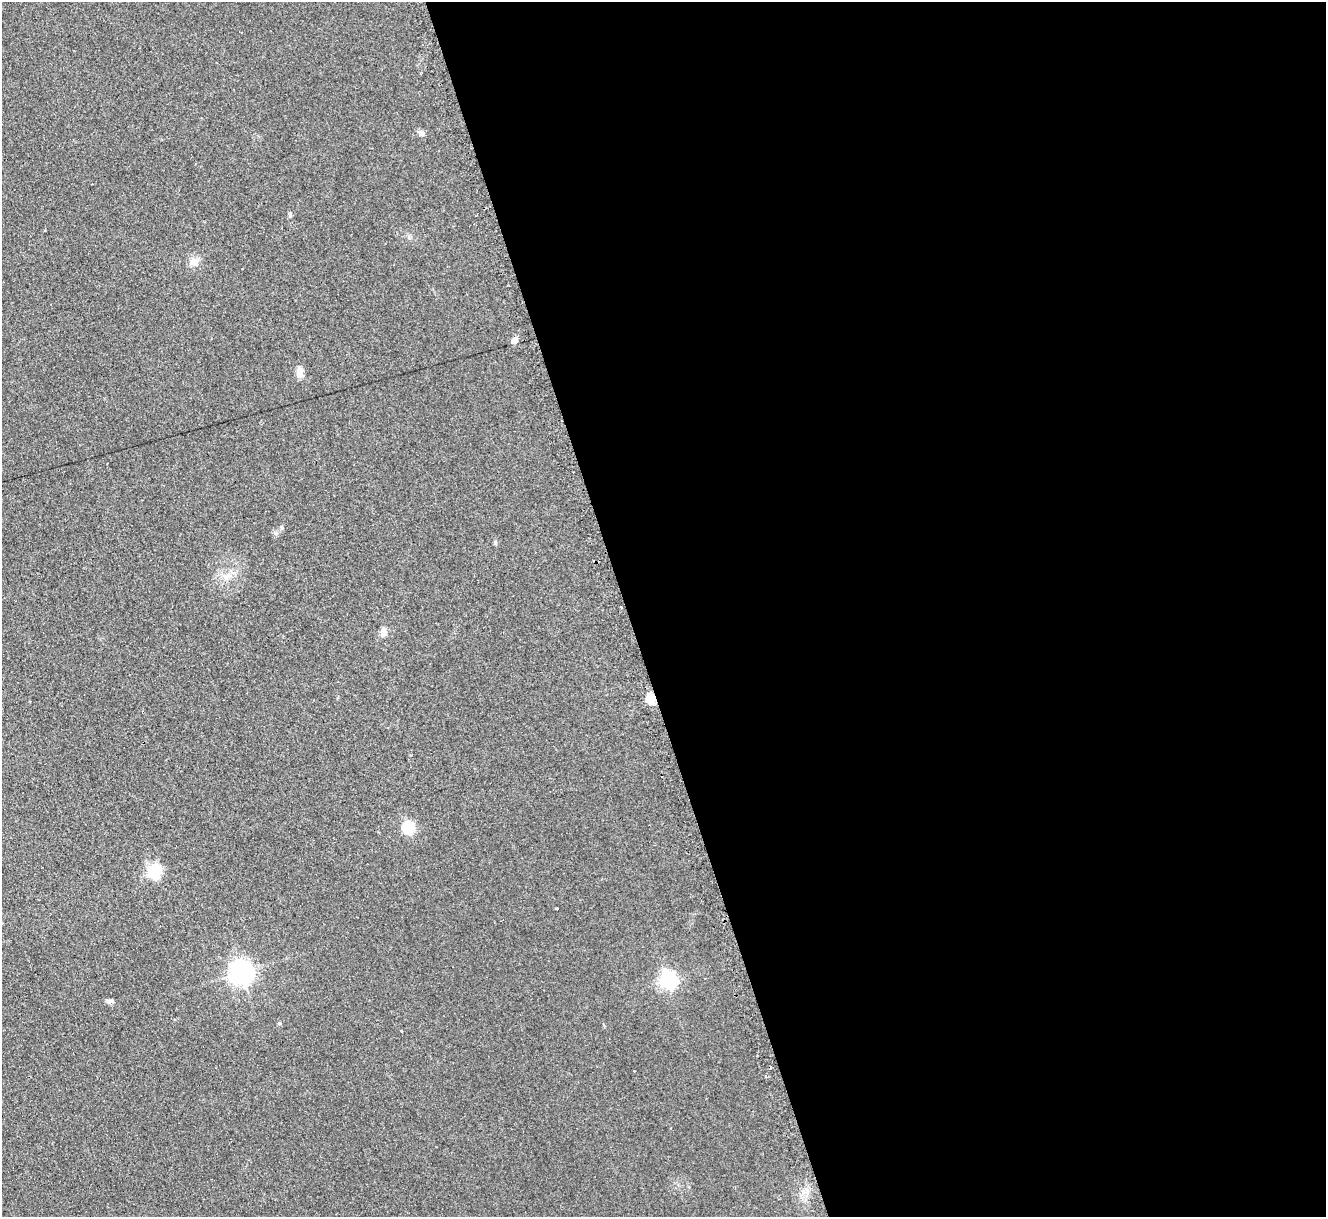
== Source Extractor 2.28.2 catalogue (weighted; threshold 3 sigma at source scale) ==
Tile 8 of 4 x 4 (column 4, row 2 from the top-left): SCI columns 3992-5315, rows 2704-3918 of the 5321 x 5278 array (HDU 1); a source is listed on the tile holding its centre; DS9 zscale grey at full resolution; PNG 1328 x 1219 px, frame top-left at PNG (2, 2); no overlay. Shown black and unused: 53% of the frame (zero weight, under 2 of 3 exposures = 2% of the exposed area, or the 3 px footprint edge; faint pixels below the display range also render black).
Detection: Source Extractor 2.28.2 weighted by HDU 2 'WHT'; one run over the whole footprint, this tile lists its part. Background 0.133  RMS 0.013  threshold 0.0565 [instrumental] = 3 sigma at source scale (4.5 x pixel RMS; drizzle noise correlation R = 1.50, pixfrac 1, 0.05/0.05 arcsec/px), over >= 5 px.
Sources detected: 18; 3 cosmic-ray / hot-pixel residue — not listed; the other 15 listed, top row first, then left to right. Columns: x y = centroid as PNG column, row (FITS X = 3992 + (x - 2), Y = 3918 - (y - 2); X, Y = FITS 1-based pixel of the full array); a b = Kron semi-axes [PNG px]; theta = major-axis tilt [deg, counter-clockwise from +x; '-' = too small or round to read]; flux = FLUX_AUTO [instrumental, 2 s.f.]
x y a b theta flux
421 133 7 7 - 4.9
290 214 6 4 -72 2
194 262 11 10 - 9.1
514 340 6 6 - 10
300 372 13 8 -79 9.5
281 527 7 4 82 2.2
226 577 9 6 81 5.5
383 632 9 7 -86 7.9
651 698 5 5 - 66
408 828 6 6 - 110
154 872 17 15 80 35
556 908 3 3 - 2.1
242 972 8 8 - 820
668 979 7 7 - 320
109 1001 9 6 -1 3.6
Overlapping masked pixels (flux is a lower limit): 1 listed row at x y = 651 698
Unlisted compact peaks at least as high as the median listed source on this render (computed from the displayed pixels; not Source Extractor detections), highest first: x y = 495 543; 279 1023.